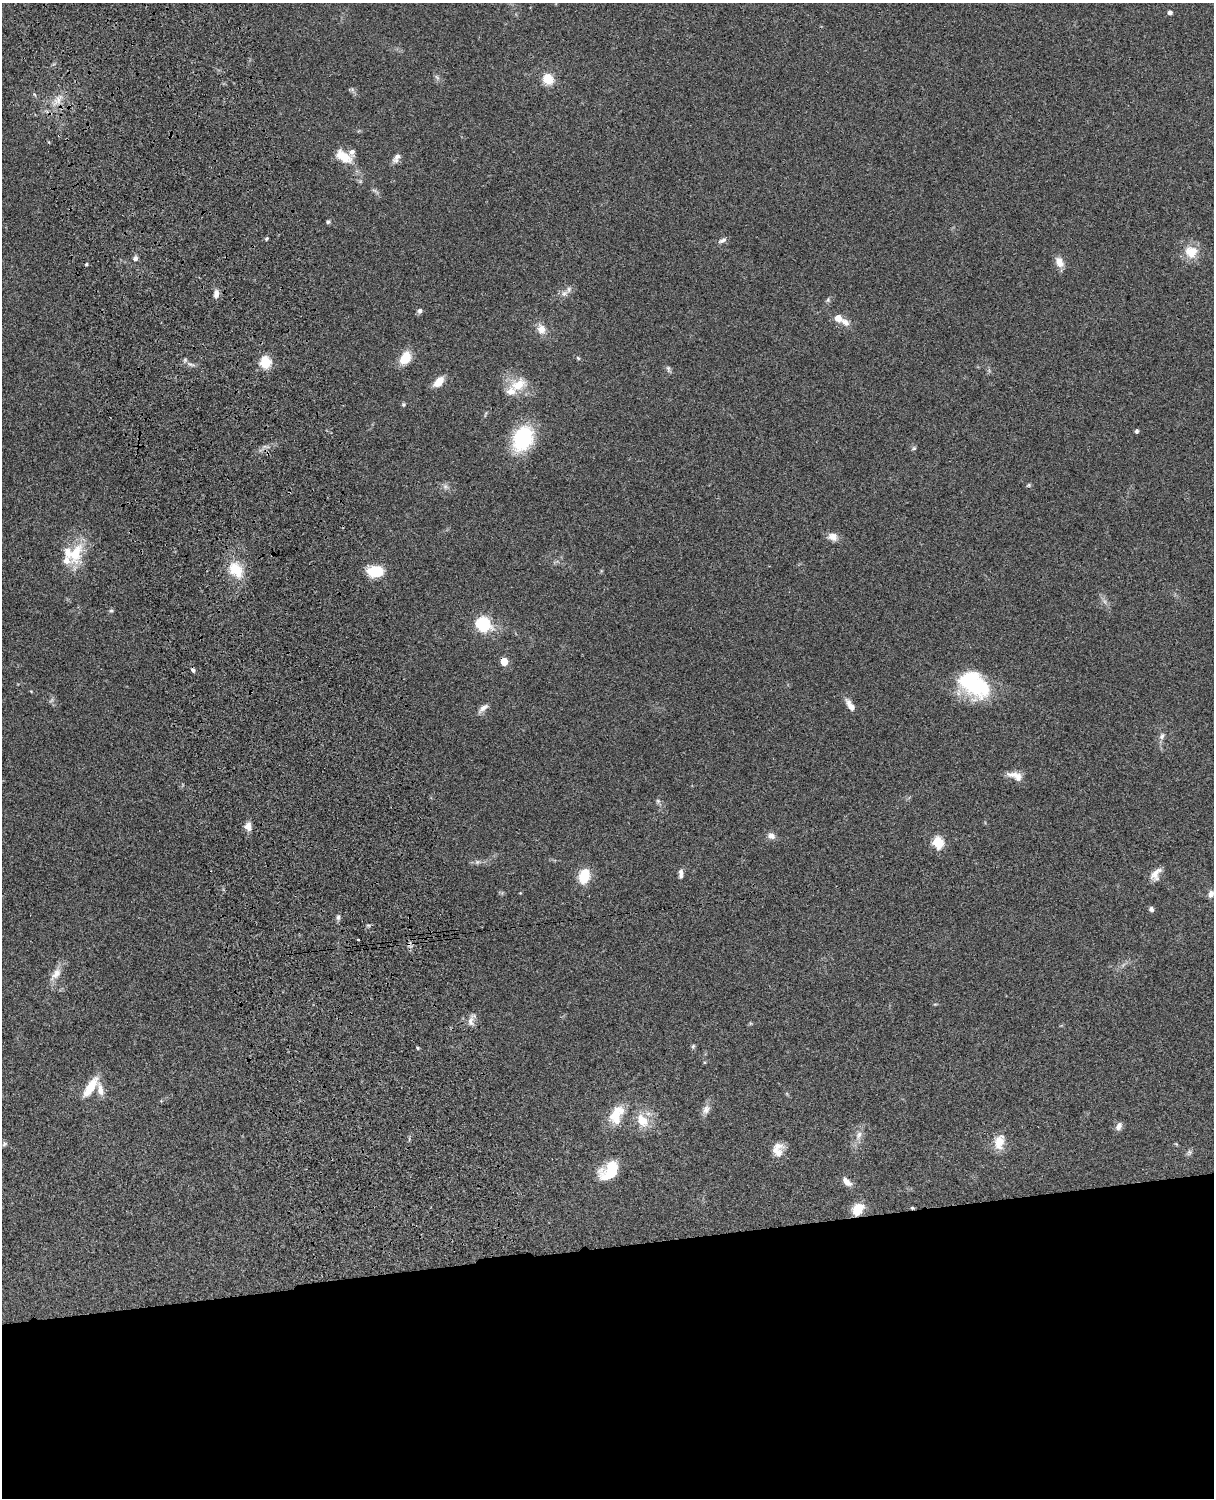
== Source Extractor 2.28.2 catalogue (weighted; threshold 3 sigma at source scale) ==
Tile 11 of 4 x 3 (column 3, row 3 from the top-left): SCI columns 2547-3758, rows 277-1772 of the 5089 x 4926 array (HDU 1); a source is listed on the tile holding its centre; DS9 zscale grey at full resolution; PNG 1216 x 1500 px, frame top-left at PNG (2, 3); no overlay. Shown black and unused: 17% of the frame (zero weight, under 3 of 4 exposures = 6% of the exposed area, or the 3 px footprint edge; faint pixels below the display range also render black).
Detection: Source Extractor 2.28.2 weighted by HDU 2 'WHT'; one run over the whole footprint, this tile lists its part. Background 0.076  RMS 0.0058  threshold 0.0261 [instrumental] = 3 sigma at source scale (4.5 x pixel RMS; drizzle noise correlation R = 1.50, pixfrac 1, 0.05/0.05 arcsec/px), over >= 5 px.
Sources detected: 81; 1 too faint to see at this stretch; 1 inside a brighter object's white glare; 1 cosmic-ray / hot-pixel residue — not listed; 7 inside a brighter listed object's ellipse — not listed separately; the other 71 listed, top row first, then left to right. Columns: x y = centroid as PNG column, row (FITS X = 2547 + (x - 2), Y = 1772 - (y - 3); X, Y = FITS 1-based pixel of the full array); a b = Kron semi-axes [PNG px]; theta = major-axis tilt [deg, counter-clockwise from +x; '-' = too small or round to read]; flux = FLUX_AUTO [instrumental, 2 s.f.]
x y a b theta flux
1170 13 4 4 - 2
437 77 9 3 -45 1
548 79 10 9 - 12
58 99 16 8 63 5
344 156 26 13 -34 10
396 158 14 7 62 3.1
328 222 5 5 - 1
267 239 5 4 - 0.77
722 240 12 5 25 1.9
1191 252 17 15 -20 10
135 258 6 5 - 1.8
1059 262 13 8 -60 5
86 264 4 3 - 0.69
216 293 11 6 84 3.3
564 293 10 7 55 2.8
420 311 7 6 - 1.5
838 318 8 7 - 5.2
845 322 12 8 -36 3.6
541 329 13 10 -67 5.1
405 358 13 9 58 13
578 358 6 4 -45 0.78
265 362 6 5 - 50
668 369 10 5 -78 1.3
439 382 13 7 47 7.4
518 385 21 14 35 12
403 404 5 4 - 0.78
1137 431 4 4 - 1.3
523 439 19 14 64 55
914 448 6 5 - 0.88
1029 485 5 5 - 0.78
445 486 7 6 - 1.7
833 537 13 10 -19 4
76 553 32 15 71 19
236 570 23 15 -51 15
376 571 17 11 2 14
111 611 5 5 - 0.85
483 624 7 6 - 88
504 661 5 5 - 13
976 685 34 25 -34 44
850 706 17 7 -58 4.3
483 708 16 6 39 3
1162 736 10 6 67 2
1016 776 20 10 -20 5.4
658 801 7 5 -46 1.2
248 826 11 8 -79 3.9
771 836 10 7 -15 3
938 842 6 5 - 46
681 874 11 5 88 2.4
1155 874 18 10 59 5.1
584 876 15 9 78 16
1211 894 8 6 78 2.8
1151 909 5 4 - 2.1
338 917 8 5 89 1.5
358 940 3 2 - 0.85
56 974 20 10 50 5.8
471 1021 13 8 -86 3.4
693 1046 7 5 68 0.96
418 1048 5 3 - 0.61
90 1087 29 10 57 11
706 1109 14 9 68 3.4
617 1114 25 12 25 9.9
642 1120 18 12 -56 10
1119 1126 10 7 66 2.8
859 1135 12 8 66 3.6
999 1142 19 12 78 8.3
4 1144 7 6 - 0.99
777 1152 19 12 -54 6.5
610 1171 20 13 47 24
847 1182 14 7 -45 3.9
912 1208 4 4 - 0.8
858 1209 12 9 54 12
Overlapping masked pixels (flux is a lower limit): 3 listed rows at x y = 504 661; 912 1208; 858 1209